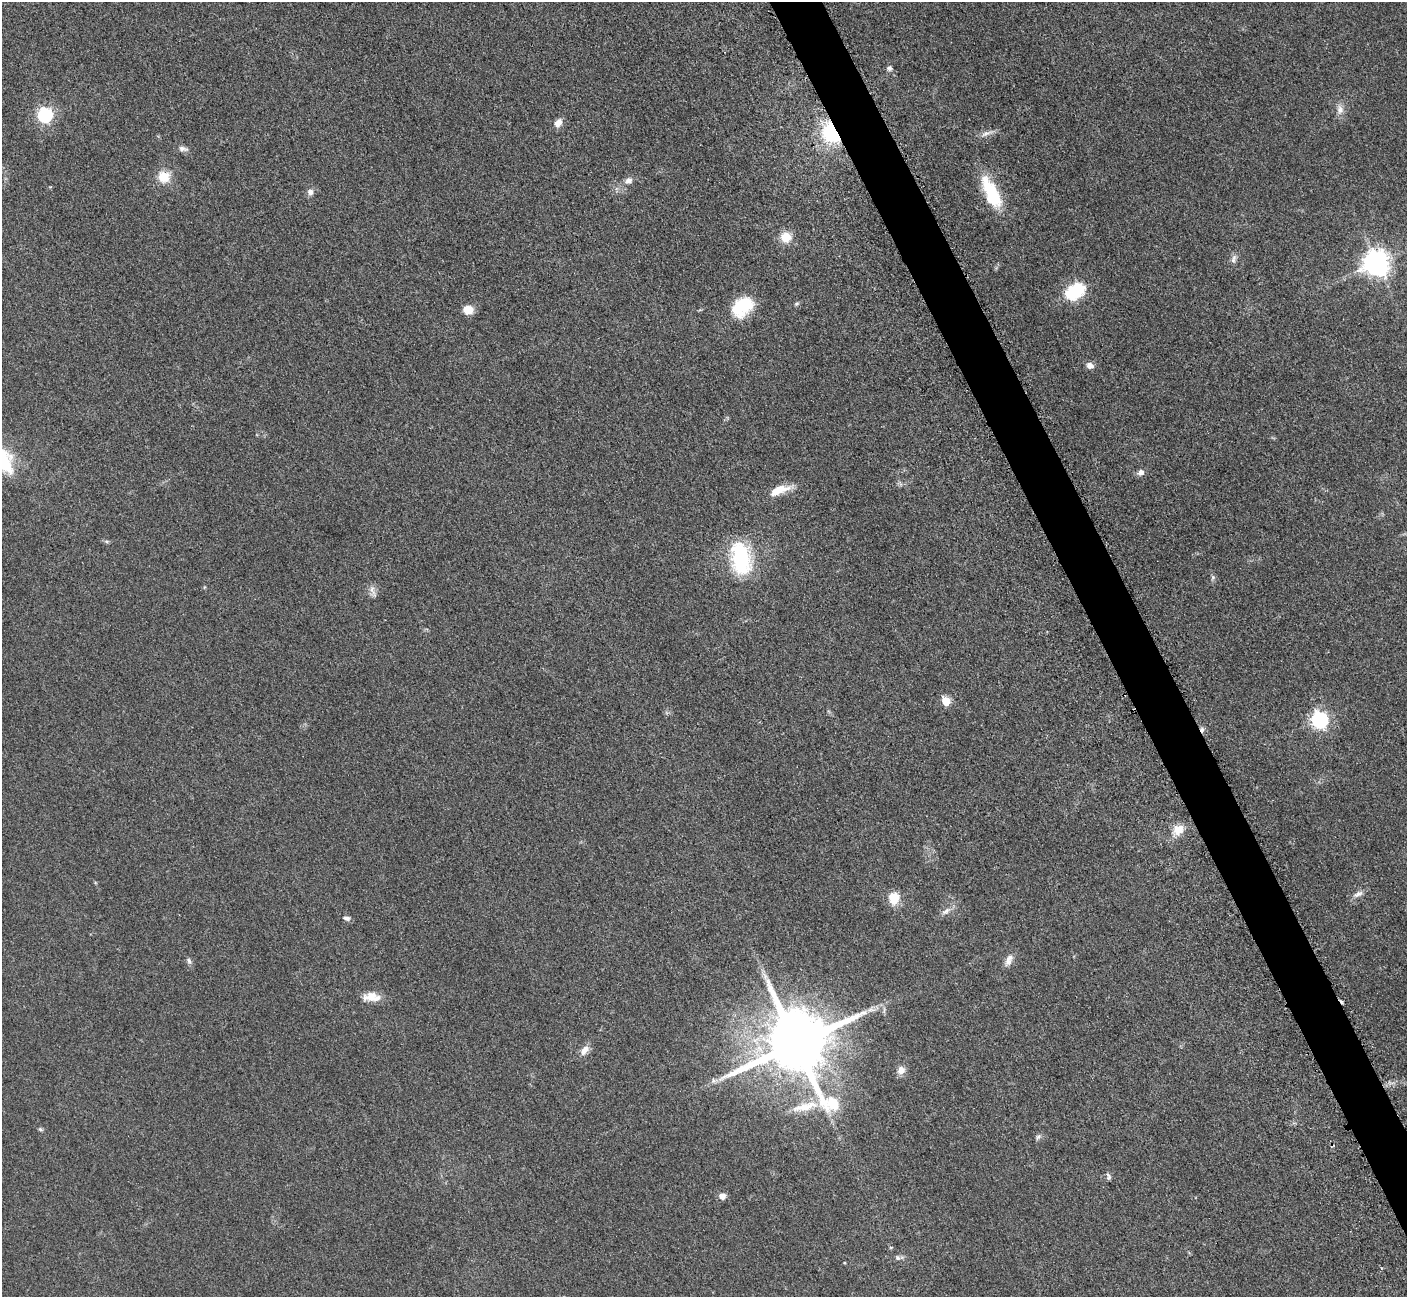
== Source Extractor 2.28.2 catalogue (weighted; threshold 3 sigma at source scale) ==
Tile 6 of 4 x 4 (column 2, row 2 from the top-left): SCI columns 1469-2873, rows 2779-4073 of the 5701 x 5665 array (HDU 1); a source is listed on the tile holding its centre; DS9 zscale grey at full resolution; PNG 1409 x 1299 px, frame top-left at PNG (2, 2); no overlay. Shown black and unused: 3% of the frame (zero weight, under 3 of 5 exposures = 3% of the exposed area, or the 3 px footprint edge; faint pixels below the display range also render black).
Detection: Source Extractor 2.28.2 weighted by HDU 2 'WHT'; one run over the whole footprint, this tile lists its part. Background 0.0532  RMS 0.0059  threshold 0.0266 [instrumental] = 3 sigma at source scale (4.5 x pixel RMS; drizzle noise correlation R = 1.50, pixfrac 1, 0.05/0.05 arcsec/px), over >= 5 px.
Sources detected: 49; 2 inside a brighter object's white glare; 1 cosmic-ray / hot-pixel residue — not listed; the other 46 listed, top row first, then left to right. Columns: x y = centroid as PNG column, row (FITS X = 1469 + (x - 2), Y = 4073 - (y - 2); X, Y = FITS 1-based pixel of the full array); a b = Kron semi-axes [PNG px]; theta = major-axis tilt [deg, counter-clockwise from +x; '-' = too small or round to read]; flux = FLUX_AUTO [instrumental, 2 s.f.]
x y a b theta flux
889 68 7 7 - 1.5
1340 110 14 9 87 4.4
45 115 7 7 - 98
558 123 11 8 56 4.2
831 132 18 13 -63 50
987 133 20 6 19 3.4
183 149 14 6 -10 2.6
164 177 13 13 - 11
628 181 11 8 33 3.3
310 192 9 9 - 2.6
994 197 32 19 -77 25
786 237 11 10 - 11
1234 259 14 7 73 2.6
1377 263 9 9 - 550
1079 288 7 6 - 56
797 304 7 5 21 1
742 307 27 18 36 25
468 310 11 9 2 6.9
1090 366 9 7 -9 3.3
1141 472 9 7 24 2.8
780 490 29 9 19 11
741 558 40 23 -79 47
1213 577 7 6 - 1.3
372 591 19 6 -66 3.4
946 701 6 5 - 17
1320 720 7 7 - 150
1178 830 14 11 36 9.1
1358 894 15 7 24 3.2
894 898 12 10 88 12
946 911 14 7 35 3.4
346 918 10 6 -11 1.9
1009 960 17 8 65 4.1
189 961 9 5 -74 1.6
765 976 8 6 -70 2.4
372 996 21 11 9 8.2
871 1009 11 6 -4 2.4
796 1044 20 18 -56 6300
584 1050 15 8 53 4.9
901 1070 11 9 59 4
713 1081 8 6 -65 1.8
805 1107 41 11 14 14
40 1129 6 4 -45 0.92
1038 1136 8 6 47 1.5
1108 1177 10 6 -75 1.5
722 1196 8 7 - 3.6
898 1258 8 7 - 1.6
Overlapping masked pixels (flux is a lower limit): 1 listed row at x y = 831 132